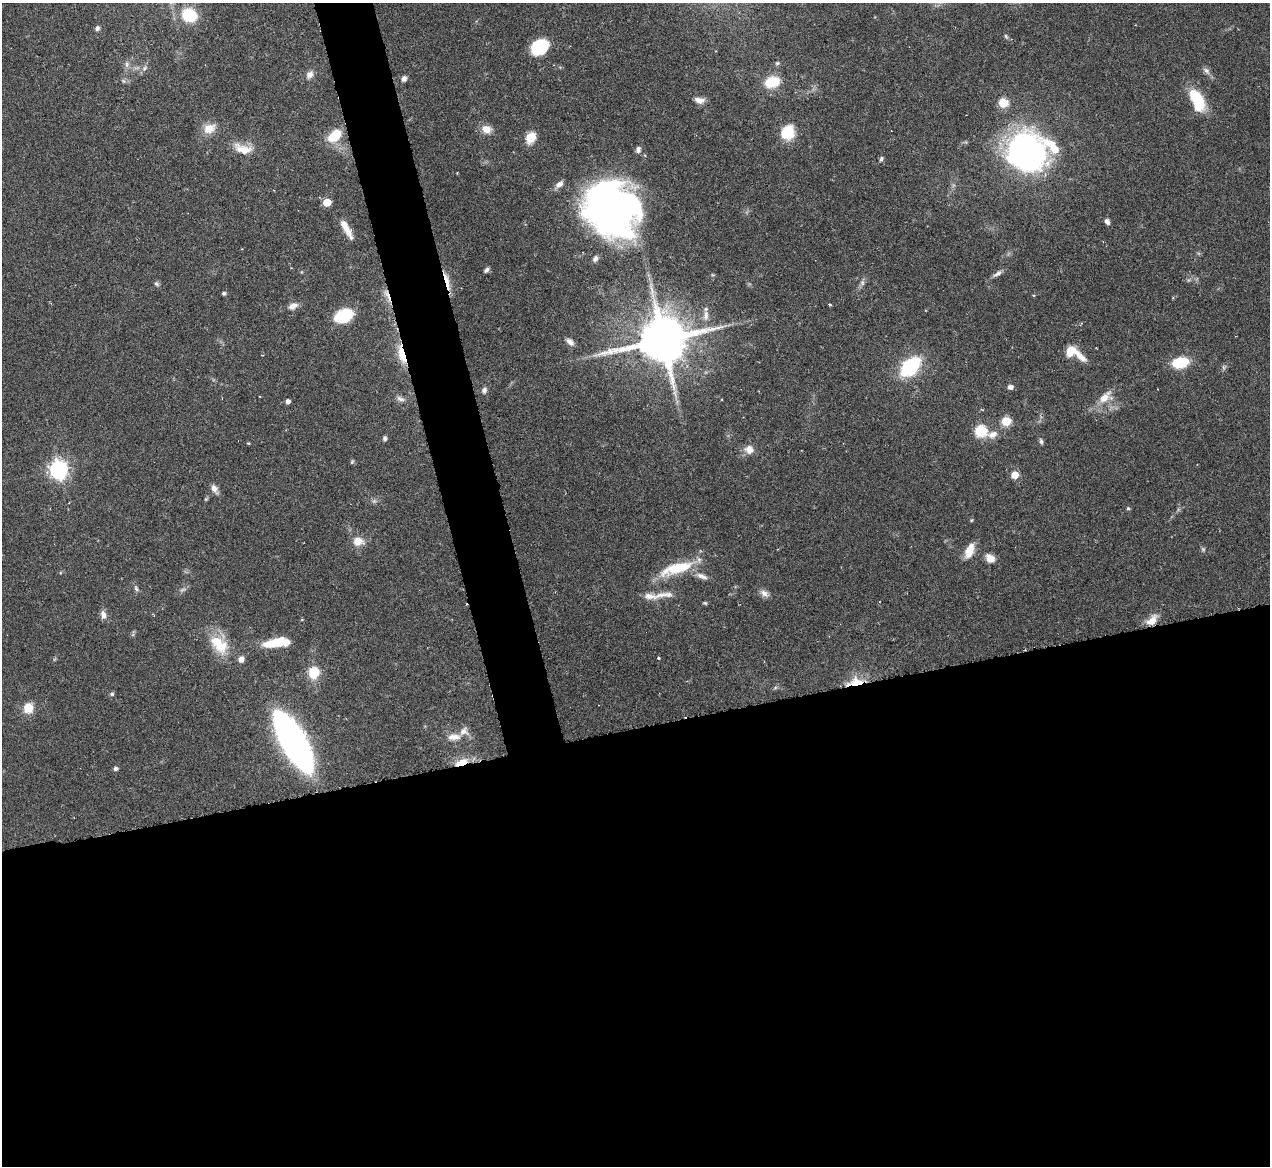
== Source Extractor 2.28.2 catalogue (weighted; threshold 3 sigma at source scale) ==
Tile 15 of 4 x 4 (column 3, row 4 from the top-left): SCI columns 3019-4286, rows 908-2071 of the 5705 x 5824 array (HDU 1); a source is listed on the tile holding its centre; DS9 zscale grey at full resolution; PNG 1272 x 1168 px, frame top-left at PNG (2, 3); no overlay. Shown black and unused: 41% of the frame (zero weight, under 3 of 6 exposures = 23% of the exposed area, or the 3 px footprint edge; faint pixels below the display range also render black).
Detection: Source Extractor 2.28.2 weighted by HDU 2 'WHT'; one run over the whole footprint, this tile lists its part. Background 0.0845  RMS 0.0046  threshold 0.0187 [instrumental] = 3 sigma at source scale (4.09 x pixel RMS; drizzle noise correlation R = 1.36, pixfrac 0.8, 0.05/0.05 arcsec/px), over >= 5 px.
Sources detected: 97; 3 too faint to see at this stretch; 2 inside a brighter object's white glare — not listed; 4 inside a brighter listed object's ellipse — not listed separately; the other 88 listed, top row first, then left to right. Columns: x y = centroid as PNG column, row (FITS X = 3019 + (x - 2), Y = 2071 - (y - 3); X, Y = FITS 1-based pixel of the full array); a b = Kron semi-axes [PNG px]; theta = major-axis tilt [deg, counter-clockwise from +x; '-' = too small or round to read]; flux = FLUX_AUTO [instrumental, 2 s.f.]
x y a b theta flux
189 15 13 11 -17 19
97 28 6 5 - 1.1
1006 36 6 5 - 0.7
540 47 15 11 37 24
777 63 6 5 - 0.73
127 64 9 5 85 1.4
144 68 9 5 28 1.4
1206 71 11 7 -50 1.7
310 75 10 8 55 2.5
404 79 7 6 - 1.5
772 82 16 11 18 12
699 100 13 7 -11 2.8
1197 100 19 10 -65 22
1003 103 6 5 - 19
209 129 16 12 21 5.6
486 129 13 10 -14 4.5
788 132 15 14 - 12
335 136 17 11 44 11
531 137 11 9 63 7.9
243 149 24 11 -16 7.2
638 149 7 6 - 1.8
1025 152 34 31 -54 140
881 159 7 5 67 0.86
559 184 12 6 39 2.3
327 202 5 5 - 10
615 204 61 44 1 140
1107 221 7 5 -59 1.4
346 228 24 8 -60 6.1
595 259 8 7 - 1.4
486 270 7 4 43 1.2
997 274 13 5 33 1.8
447 281 27 5 -75 4.4
862 282 8 6 90 1.3
156 284 8 5 -50 0.89
224 293 4 4 - 1
387 295 22 5 -66 2.9
830 305 3 3 - 0.53
293 306 12 7 26 2.9
706 315 15 8 88 3.1
344 316 19 13 23 17
663 340 16 14 14 2400
570 342 11 7 -39 2.2
1070 351 12 8 67 6.4
402 354 25 8 -74 9.3
1080 356 21 7 -46 5
1180 363 14 9 11 16
910 367 18 11 44 38
1010 387 5 5 - 2.1
484 390 7 6 - 1.6
1105 397 21 10 47 6.2
400 399 12 6 -22 1.8
288 401 4 4 - 1.7
1006 421 6 5 - 18
981 431 10 6 -13 40
385 438 6 5 - 1
1041 441 8 5 -75 0.92
248 443 3 3 - 0.42
749 450 12 10 -31 3.8
352 462 7 4 63 0.58
58 470 7 7 - 190
1015 475 5 5 - 7.5
214 489 12 7 -61 2.5
1128 508 5 4 - 0.6
972 520 5 3 - 0.42
358 541 14 11 -3 5.1
1203 549 6 6 - 0.74
969 551 19 9 67 5.7
990 558 11 8 -42 3.9
677 568 45 13 17 18
702 576 17 7 -20 3
136 589 8 5 -63 1
764 593 14 7 -31 2.2
665 595 31 8 5 4.9
705 603 6 4 -13 0.57
103 615 11 7 -78 2.4
1152 620 14 8 41 5.3
276 643 28 9 9 15
219 644 30 16 -46 15
658 658 4 3 - 0.47
314 673 10 8 72 13
856 682 17 9 8 10
775 688 6 4 20 0.66
112 694 6 5 - 0.82
28 708 12 11 - 6.2
454 737 18 10 1 4.7
293 742 46 15 -61 280
461 762 19 7 23 5.7
115 769 5 4 - 1.3
Overlapping masked pixels (flux is a lower limit): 6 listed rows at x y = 447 281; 387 295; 402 354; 1152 620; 856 682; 461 762